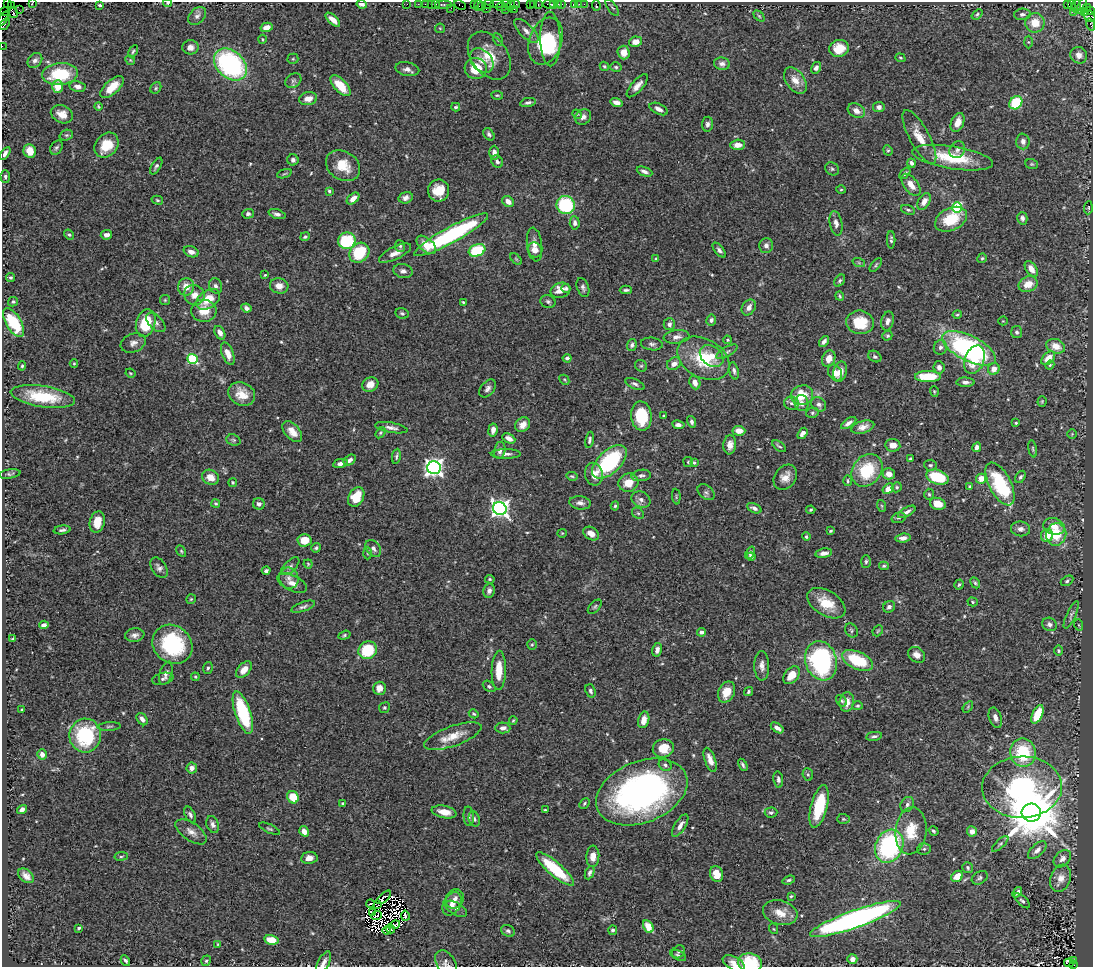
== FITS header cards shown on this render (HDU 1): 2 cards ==
NAXIS1  =                 1091
NAXIS2  =                  965

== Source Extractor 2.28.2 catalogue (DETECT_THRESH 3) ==
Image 1091 x 965 px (HDU 1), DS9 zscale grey, 1 PNG px = 1 image px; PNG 1095 x 969 px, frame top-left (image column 1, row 965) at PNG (2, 2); each listed source drawn as its Kron ellipse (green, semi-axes under 4 px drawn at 4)
Background 0.536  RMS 0.027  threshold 0.0811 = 3 sigma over >= 5 px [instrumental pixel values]
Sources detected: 552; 6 with non-positive FLUX_AUTO (blend fragments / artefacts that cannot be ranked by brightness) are neither listed nor drawn; of the other 546, the 500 brightest by FLUX_AUTO listed and drawn (46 fainter detections omitted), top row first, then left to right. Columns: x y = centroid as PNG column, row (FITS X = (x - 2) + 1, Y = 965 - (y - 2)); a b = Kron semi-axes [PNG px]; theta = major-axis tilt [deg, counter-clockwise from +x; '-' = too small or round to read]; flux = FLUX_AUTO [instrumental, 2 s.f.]
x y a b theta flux
33 2 3 2 - 7
7 3 3 2 - 46
168 3 4 3 - 2
362 4 5 4 - 5.9
407 4 2 2 - 8.4
418 4 2 2 - 5.9
425 4 2 2 - 14
431 4 2 2 - 9
436 4 3 3 - 51
488 4 6 3 10 41
497 4 7 2 3 100
507 4 4 3 - 22
515 4 5 3 - 28
530 4 3 3 - 13
534 4 3 2 - 24
538 4 3 2 - 18
549 4 6 4 -5 51
554 4 4 3 - 10
562 4 4 3 - 9.5
574 4 3 3 - 39
579 4 3 3 - 2.8
584 4 2 2 - 14
1068 4 3 2 - 23
1072 4 3 3 - 8.3
100 5 3 3 - 3.1
444 5 8 3 0 85
460 5 6 3 -29 30
474 5 4 2 - 30
478 5 5 3 - 62
558 5 3 3 - 35
596 5 5 3 - 8.8
11 6 3 3 - 46
482 6 4 3 - 46
511 6 5 3 - 61
1076 6 7 2 74 21
1082 6 8 4 66 38
501 7 5 3 - 61
451 8 2 2 - 12
612 8 10 2 -54 2.9
1086 8 5 3 - 27
486 9 2 2 - 26
514 9 3 2 - 13
19 10 3 2 - 4.8
505 10 4 2 - 44
1091 11 3 2 - 8.8
5 12 4 2 - 40
13 12 5 4 - 130
1074 12 2 2 - 5.3
1085 13 3 3 - 180
977 14 6 4 40 2.9
1022 14 8 5 6 5.8
197 16 10 7 44 7.5
759 16 6 4 -45 2.5
1089 16 6 5 - 81
3 19 7 4 58 100
333 20 9 4 -43 10
1035 23 10 9 - 31
5 24 7 2 54 36
1091 25 6 3 -74 13
267 27 6 4 14 12
440 28 5 4 - 1.9
526 31 15 7 -45 12
263 39 5 4 - 2.1
550 39 27 10 -89 83
498 40 7 4 -63 3
546 41 24 16 71 110
636 42 6 5 - 16
1028 42 6 4 -88 2.3
2 46 2 2 - 8.6
190 47 8 7 - 10
839 48 10 8 12 34
133 51 7 4 59 3.2
624 52 7 6 - 17
1079 55 8 8 - 11
489 56 27 18 -53 47
900 58 5 4 - 2
293 59 5 5 - 2.2
35 60 8 6 45 6.6
130 60 5 4 - 2.1
482 60 14 10 -48 13
722 64 8 6 -11 6.9
230 65 18 13 -42 300
604 66 5 4 - 2.7
616 67 6 4 -15 3.7
476 68 11 10 - 43
816 68 6 4 57 6.8
407 69 12 7 -11 9.3
60 74 18 11 5 98
795 80 15 9 -55 21
293 81 8 6 36 5.4
77 86 8 5 -11 8.8
340 86 13 6 -48 39
637 86 14 5 48 12
58 87 6 5 - 28
112 87 14 7 42 30
156 88 6 5 - 2.9
497 95 6 3 -6 2.4
308 99 9 6 10 14
528 102 8 4 11 4.8
617 102 6 4 -15 12
1016 103 7 6 - 91
98 107 4 3 - 2.5
456 107 4 3 - 3.1
879 107 5 5 - 6.8
659 109 10 5 -26 8.7
856 111 9 6 -29 11
62 114 11 8 -24 19
577 114 5 4 - 2.2
583 117 8 7 - 8.3
958 122 10 6 68 21
707 124 7 5 84 5.6
489 134 7 5 -51 4.7
66 135 7 5 18 3.9
919 137 30 10 -61 32
1023 141 8 6 -87 6.9
106 145 14 11 49 40
738 145 7 5 2 16
56 148 8 5 55 4
888 150 5 4 - 2.3
957 150 9 7 56 7.2
30 151 7 6 - 25
5 153 7 4 56 6.3
494 153 7 4 89 8.7
953 158 41 11 -9 80
293 160 6 5 - 5.7
497 161 7 5 -49 5.4
911 163 4 4 - 6.3
1032 164 6 5 - 2.5
156 166 9 4 59 4.4
343 166 18 14 -34 40
832 169 7 6 - 3.7
644 172 8 4 -21 6.9
905 173 7 4 50 3.7
284 174 7 3 19 2.4
5 177 6 4 -87 3.8
911 185 13 7 -53 17
439 190 11 10 - 34
841 190 5 3 - 1.8
329 191 4 3 - 3.4
406 198 7 5 17 7.3
353 199 7 4 40 13
157 200 6 4 -17 2.5
508 201 6 5 - 13
924 201 9 5 59 13
566 205 9 9 - 130
957 208 5 5 - 140
1088 208 7 4 85 2.6
908 210 7 4 -21 3.3
248 214 6 5 - 4.3
277 214 9 4 -17 6.5
1022 218 6 5 - 5.7
951 219 17 11 26 61
575 223 6 5 - 5.7
836 223 12 6 -79 8.9
69 234 5 4 - 3.1
106 235 6 4 7 8.5
451 235 42 8 28 290
305 237 5 4 - 2.8
891 240 9 4 -90 4.1
347 241 8 8 - 110
534 244 17 7 -82 15
426 245 11 6 -42 28
400 246 6 5 - 3.8
766 246 7 7 - 7.1
477 250 8 6 20 100
535 250 8 7 - 19
719 250 9 4 -51 5.3
191 252 8 5 -20 11
359 253 11 9 45 84
395 253 17 6 26 15
982 258 5 4 - 2.9
516 259 7 4 -45 2.6
656 259 4 4 - 2.2
859 263 6 4 -19 2.3
876 265 8 3 49 2.6
1031 269 9 5 -56 16
403 271 10 7 -13 7.9
265 275 3 3 - 1.8
10 277 4 3 - 2.7
840 281 7 4 52 3.2
1028 284 10 7 23 25
215 286 8 6 -70 6.1
279 286 9 7 -12 15
186 287 8 8 - 21
566 288 4 4 - 3.4
583 288 10 6 -70 5.8
560 290 10 7 14 19
626 290 6 3 1 3.7
194 295 10 10 - 21
840 296 4 3 - 2.6
208 299 13 8 35 38
165 300 5 5 - 2.4
548 301 8 6 -19 4.4
13 302 5 4 - 2.8
463 302 3 3 - 2
749 307 8 6 56 9.6
246 308 5 4 - 8.6
204 311 12 11 - 31
402 313 7 5 -11 3.8
957 315 5 3 - 2.2
711 320 5 5 - 5.1
888 321 9 6 77 8.4
1003 321 4 4 - 1.9
860 322 14 11 -7 56
14 323 16 7 -59 98
146 323 14 9 74 69
156 323 12 6 -45 7.2
669 324 6 5 - 6.6
1017 332 6 5 - 5.1
220 333 7 5 -61 11
887 336 5 4 - 3.4
676 337 13 6 7 11
727 340 4 3 - 1.9
824 341 6 4 52 6.5
133 343 13 9 22 10
652 344 11 6 -7 6.2
632 345 6 5 - 4.3
1056 346 9 7 -20 22
940 347 7 6 - 5.6
969 348 29 12 -26 360
727 352 12 4 31 5.4
228 354 12 6 -69 18
712 356 13 9 -36 21
875 357 7 5 -31 4.2
567 358 4 4 - 5.1
703 358 28 19 -30 90
1048 358 8 5 44 25
192 359 5 5 - 130
829 359 8 6 67 20
974 360 15 9 70 43
74 363 4 4 - 1.8
674 364 7 6 - 11
1050 365 4 4 - 2.4
22 366 4 4 - 2.4
641 366 6 5 - 3.4
939 367 6 5 - 7.4
994 369 6 5 - 14
734 371 9 4 -78 5.2
840 372 10 6 77 15
130 373 5 3 - 1.8
835 373 9 6 -60 17
928 377 13 5 0 56
564 380 5 3 - 1.9
965 382 9 4 -1 7.7
695 383 7 5 -68 14
370 384 8 7 - 17
635 384 10 5 -24 5.3
488 389 10 6 50 6.9
934 392 5 3 - 2
242 394 14 11 -27 29
802 395 11 9 16 44
43 397 32 10 -9 82
1042 401 5 4 - 2.3
792 403 7 7 - 6.7
801 403 8 7 - 10
819 404 8 6 -42 6.6
812 413 6 5 - 3.4
641 416 14 10 -85 73
664 416 3 3 - 3.6
692 422 6 4 -76 4.9
849 423 9 4 34 8.5
1016 423 3 3 - 2.3
523 425 8 6 41 15
678 425 6 4 -10 7.6
863 427 12 6 16 12
391 428 16 5 -10 9
493 430 6 4 83 11
739 431 6 5 - 16
292 432 12 7 -49 20
381 433 6 4 56 2.4
802 433 6 4 55 8.9
1072 434 5 4 - 2.1
509 438 7 4 -27 11
233 440 7 5 -20 3.7
589 440 8 4 80 4
730 445 9 6 84 12
893 445 7 6 - 13
779 446 8 2 -36 2.9
977 447 5 4 - 8.2
1033 449 8 4 -79 2.9
500 450 9 5 78 7.2
506 454 15 4 0 8.2
396 456 7 3 81 3.3
910 459 3 3 - 3.2
350 460 6 4 34 8.6
609 462 21 11 43 170
688 462 5 5 - 2.5
340 463 7 4 11 7.7
694 463 4 3 - 2.5
930 465 6 5 - 3.5
434 467 7 6 - 910
867 470 17 14 52 85
10 474 11 4 9 3.9
594 474 11 9 -77 20
889 474 6 5 - 13
641 475 10 5 6 5.9
572 476 5 3 - 2.5
210 477 9 7 -29 20
785 477 14 10 51 17
937 477 11 7 -18 75
1020 477 7 4 56 3.7
981 479 5 5 - 23
848 481 5 3 - 2.5
233 482 4 4 - 2.3
628 483 10 9 - 27
1000 484 23 11 -62 140
897 487 5 4 - 3.1
970 487 3 3 - 4.5
888 489 6 4 34 19
706 492 9 6 -40 5.5
929 494 5 4 - 2.8
356 497 10 7 61 43
676 497 8 3 -86 2.3
641 499 10 7 -26 8.3
216 503 4 4 - 2.3
580 503 11 6 -6 9.1
259 504 6 5 - 7.1
938 504 8 6 -18 24
615 506 4 4 - 2.8
882 506 6 4 -71 2.2
754 508 8 4 -24 7.7
500 509 7 6 - 840
811 510 4 3 - 2.4
907 512 9 4 30 7.4
638 513 6 5 - 3.3
899 518 7 5 16 3.5
97 522 11 7 77 28
1054 526 11 8 -16 18
1021 529 9 7 -6 8.7
62 530 8 4 8 4.5
831 531 4 3 - 2.4
562 533 4 4 - 1.8
591 533 8 6 -31 14
1056 534 11 10 - 46
1047 535 6 6 - 31
806 536 4 4 - 3
903 538 7 4 6 8
304 540 7 6 - 31
316 548 5 4 - 3.4
373 548 9 6 -51 8.6
181 551 6 4 -60 2.6
367 553 6 4 -88 2.8
750 553 6 4 65 5.4
824 553 8 4 9 10
751 557 4 4 - 4.3
866 561 6 5 - 3.4
308 564 4 4 - 2.1
290 566 11 5 44 6
884 566 5 4 - 2.7
159 568 11 7 -55 7.7
266 571 4 3 - 4.2
289 578 10 9 - 13
490 579 5 4 - 2.4
1067 581 7 4 31 3.2
292 583 16 7 -25 14
975 583 6 4 -62 2.8
959 584 5 4 - 3.3
489 591 7 6 - 6.2
191 599 5 5 - 2.4
973 602 5 4 - 2.7
826 603 21 12 -31 43
303 607 12 4 19 5.6
595 607 8 5 46 3.9
889 607 6 5 - 6.7
1071 615 15 4 66 5.4
1049 624 7 6 - 5.7
44 625 5 4 - 7.9
1079 625 6 3 -70 2
851 630 7 6 - 3.4
878 631 6 4 46 2.5
701 632 4 4 - 6.5
135 635 10 6 7 8.2
344 635 6 4 19 3
13 639 4 3 - 2.8
172 644 21 18 -41 160
532 645 5 4 - 2.4
368 650 9 8 - 73
657 650 7 5 79 7.7
1058 651 5 4 - 2.8
917 655 9 7 -36 13
857 660 16 8 -24 94
821 661 20 15 -73 280
762 666 15 7 -88 12
208 668 6 4 73 3.5
244 670 10 6 49 15
499 670 20 7 88 36
166 673 12 6 73 6.8
792 675 10 7 48 21
195 677 4 3 - 2.2
163 679 11 6 12 5.4
489 686 7 5 -38 3.5
379 688 6 6 - 17
590 691 7 5 -69 4.8
726 692 11 8 65 29
748 692 5 4 - 3.1
841 701 6 5 - 3.9
847 702 10 7 83 18
858 706 5 4 - 2.7
968 707 6 3 54 2.1
384 708 5 5 - 3.2
22 710 3 2 - 1.9
243 713 22 7 -71 130
474 714 5 4 - 2.4
1037 714 10 5 66 55
995 718 11 6 -72 8.7
142 719 7 5 -54 6.8
513 720 4 3 - 2.1
644 720 8 5 76 17
109 726 11 4 4 3.9
503 728 7 5 -1 9.1
777 728 7 4 -35 9.3
85 735 17 16 - 140
453 736 30 10 20 33
874 736 8 4 8 4.4
663 748 10 9 - 32
1023 753 14 13 - 98
42 754 5 4 - 10
710 760 13 5 -70 15
665 765 7 5 -37 5.1
743 765 6 3 -61 3.4
192 768 5 5 - 8.8
808 774 6 5 - 3.1
778 779 8 5 -81 4.7
1022 787 40 30 2 460
642 792 48 30 22 620
293 797 6 5 - 41
343 803 4 3 - 2.8
584 803 6 4 48 3.2
907 805 8 6 57 5.5
819 806 22 8 75 91
22 809 5 4 - 6.5
545 810 3 3 - 1.9
444 812 12 6 -12 19
771 812 6 5 - 4.1
1031 813 9 9 - 12000
190 815 9 5 -62 5.6
469 816 10 5 -85 4.7
474 819 7 5 -71 4.1
843 819 6 5 - 2.7
213 824 9 6 -69 6.6
680 825 13 5 58 11
270 829 11 4 -24 3.5
304 831 5 4 - 14
911 831 23 15 83 47
934 831 5 4 - 2.8
972 831 5 4 - 8.9
191 832 18 8 -35 15
1000 844 10 4 45 4.3
889 846 17 13 64 240
924 849 7 5 2 3.7
1037 850 11 6 43 8.9
121 856 7 3 8 2.7
593 856 11 6 87 16
309 858 8 6 7 11
1062 859 10 7 45 8.6
968 868 6 5 - 3.5
555 869 24 7 -41 98
590 873 7 4 66 4.5
717 874 8 6 -68 23
26 876 9 6 -40 11
957 876 6 5 - 27
980 878 8 6 31 4.6
1061 878 14 10 71 17
789 880 6 4 20 3.3
1017 892 6 3 51 4.5
791 896 4 3 - 2.2
384 897 9 4 41 2
455 899 10 8 59 11
1022 901 9 4 -43 4.3
370 904 4 3 - 4.4
452 904 13 8 63 14
378 905 3 2 - 2.2
456 909 12 6 -30 7.1
372 912 3 2 - 2.4
780 913 17 12 -16 26
376 915 5 3 - 2.3
405 916 5 3 - 2.6
855 919 48 8 19 660
395 924 5 2 - 2
648 926 6 5 - 28
79 928 4 3 - 2.9
390 929 5 2 - 2.3
774 929 5 3 - 1.8
613 930 5 4 - 3.3
387 931 4 2 - 3.3
508 931 7 5 -30 4.5
271 940 7 4 -11 30
218 944 4 4 - 1.8
678 952 7 6 - 3.9
678 955 8 4 -26 4
852 959 5 4 - 8.4
125 961 5 3 - 3.9
206 961 5 4 - 3.4
1073 961 3 2 - 16
323 963 12 5 62 9.2
446 963 14 9 -59 9.1
734 963 12 6 -27 13
750 963 12 9 -11 69
1069 963 5 3 - 260
1073 965 3 3 - 30
At the frame edge (FLAGS 8, measured only in part): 13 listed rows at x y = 33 2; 7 3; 168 3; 362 4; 1091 11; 1089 16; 3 19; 1091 25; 2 46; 323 963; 446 963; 734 963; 750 963
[46 fainter detections neither listed nor drawn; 6 non-positive-flux detections neither listed nor drawn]